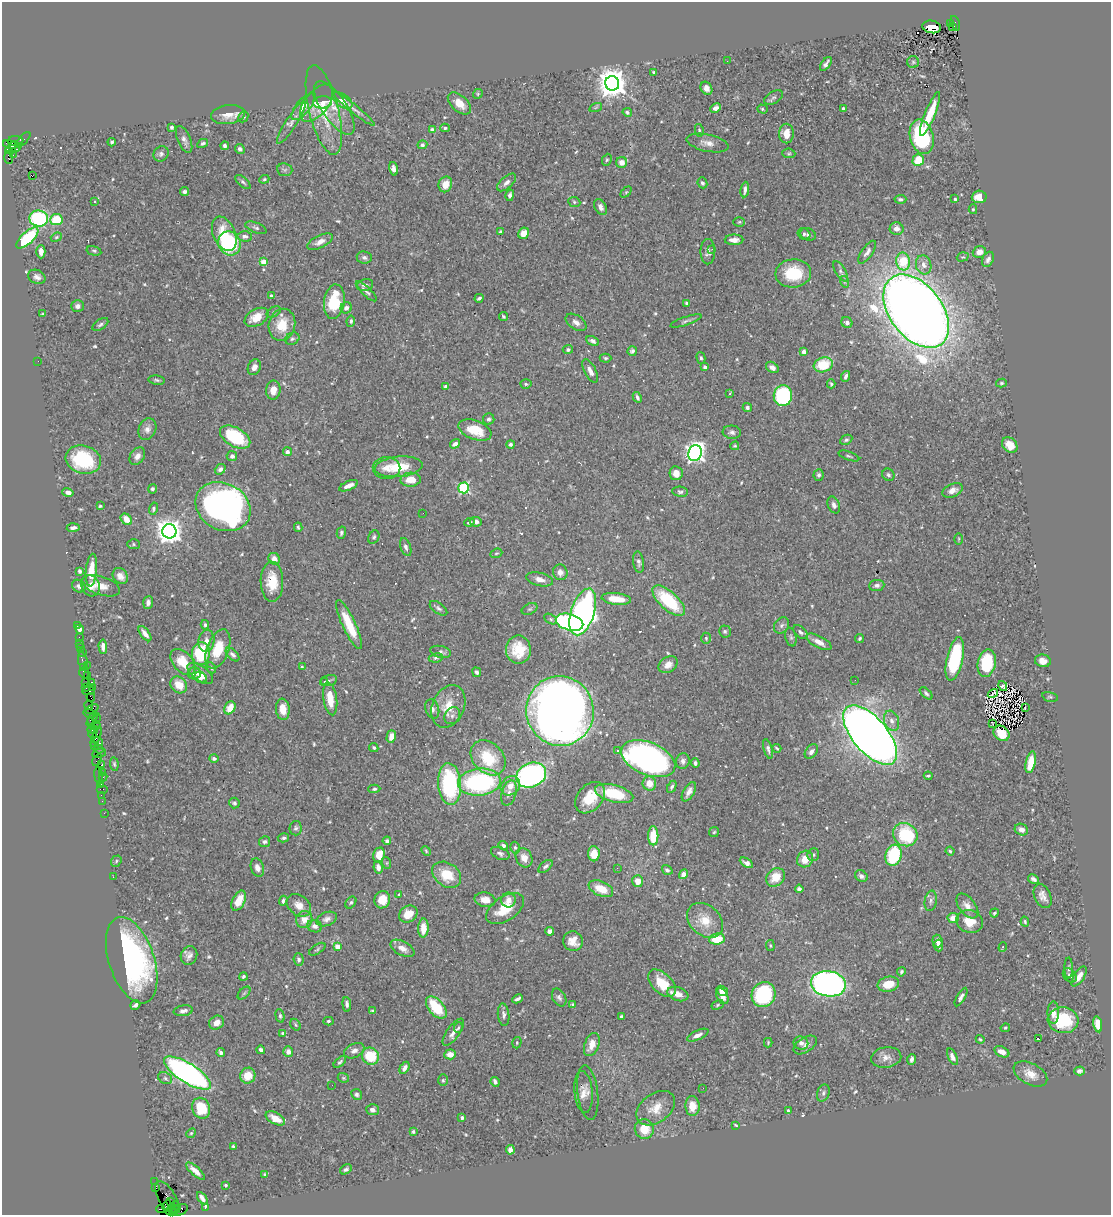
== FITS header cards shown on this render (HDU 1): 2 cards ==
NAXIS1  =                 1109
NAXIS2  =                 1213

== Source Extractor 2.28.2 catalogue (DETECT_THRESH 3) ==
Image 1109 x 1213 px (HDU 1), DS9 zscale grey, 1 PNG px = 1 image px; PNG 1113 x 1217 px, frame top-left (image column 1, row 1213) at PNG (2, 2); each listed source drawn as its Kron ellipse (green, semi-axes under 4 px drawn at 4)
Background 0.614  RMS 0.019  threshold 0.0556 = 3 sigma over >= 5 px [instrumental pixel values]
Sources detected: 604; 1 with non-positive FLUX_AUTO (blend fragments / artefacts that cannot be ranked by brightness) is neither listed nor drawn; of the other 603, the 500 brightest by FLUX_AUTO listed and drawn (103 fainter detections omitted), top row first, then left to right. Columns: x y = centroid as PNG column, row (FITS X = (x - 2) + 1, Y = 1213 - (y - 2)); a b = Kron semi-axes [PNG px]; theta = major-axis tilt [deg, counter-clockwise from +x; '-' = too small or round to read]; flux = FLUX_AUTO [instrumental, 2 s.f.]
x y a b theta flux
955 23 8 3 -74 310
950 24 3 3 - 87
932 27 9 6 -10 11
953 27 3 3 - 58
727 61 2 2 - 2.1
913 62 6 6 - 2.5
826 64 8 3 55 4.2
654 72 4 3 - 2.5
612 83 7 7 - 2100
706 88 7 5 -57 8.9
478 94 5 4 - 1.7
774 97 10 6 29 3.3
342 100 11 6 -35 8.3
323 102 9 6 6 11
317 103 22 11 51 13
459 103 14 8 -42 16
303 107 16 7 51 11
596 107 6 4 20 1.6
334 108 31 12 -56 22
716 108 6 4 25 5
843 108 3 3 - 2.5
354 109 26 3 -39 5.9
762 109 5 4 - 2
324 110 46 15 -76 46
627 112 5 4 - 2.3
930 114 23 5 68 31
228 115 17 9 7 13
243 117 6 4 64 2
291 122 25 5 57 8.1
172 127 4 4 - 2.9
445 128 5 3 - 2.3
432 130 4 4 - 4.1
699 130 6 4 -81 2
786 133 10 7 89 15
922 137 17 11 -75 110
184 139 14 6 -66 5.6
23 140 9 3 47 44
15 141 8 5 2 200
112 142 4 3 - 2.3
203 143 5 4 - 2.4
708 143 21 8 -12 10
10 144 7 4 -12 130
422 145 5 4 - 3.3
15 146 6 5 - 300
225 146 4 3 - 3.6
10 149 6 3 16 160
240 149 5 4 - 3.2
789 153 6 4 -6 1.8
161 154 8 7 - 4.4
13 155 2 2 - 7.2
9 157 6 3 -86 50
607 160 6 4 66 2
918 160 6 5 - 28
622 162 5 5 - 9.9
393 169 7 4 -75 4.7
285 170 7 6 - 2.8
32 176 3 2 - 1.8
264 179 5 4 - 1.7
243 182 9 4 -41 2.8
507 182 11 6 42 5.1
702 183 5 4 - 2.9
445 184 8 6 69 14
745 190 8 4 83 4.7
185 192 4 3 - 2.9
626 192 6 4 46 1.5
510 195 6 4 77 3.2
979 197 7 6 - 19
900 199 6 4 2 2.9
955 199 3 3 - 1.8
95 202 3 3 - 1.9
574 202 6 5 - 2
600 207 8 5 -62 6
973 209 5 4 - 1.5
39 219 9 8 - 120
56 219 6 5 - 37
739 222 6 5 - 1.9
256 228 11 5 -21 3.3
897 229 7 6 - 8.7
500 231 4 3 - 1.6
524 233 6 5 - 13
224 234 18 11 -67 29
804 234 6 5 - 2.8
808 234 8 6 -25 3.9
245 236 7 5 -3 5
56 237 6 4 22 1.7
27 238 14 6 43 79
734 240 9 5 -1 8.2
320 242 14 6 26 8
230 243 12 11 - 100
712 249 2 2 - 3.3
94 251 7 4 -14 2.2
41 252 7 4 90 7.1
708 252 12 7 -90 6.3
867 252 13 5 55 5.3
979 252 7 5 20 9.5
364 257 7 6 - 4
963 257 6 4 18 1.7
988 259 8 5 63 4.6
903 261 9 7 -80 42
264 262 4 4 - 14
924 265 10 7 -75 8.3
841 271 11 5 -59 3.9
793 273 18 14 6 53
37 277 9 7 -24 5.1
845 282 6 4 -72 1.9
365 285 8 6 11 4.5
366 291 14 4 -44 4.5
271 296 3 3 - 4.8
479 298 4 3 - 2.6
334 302 17 10 81 58
686 303 4 3 - 2.2
77 306 6 6 - 4
346 308 6 5 - 6
916 311 41 26 -53 3000
274 312 7 5 29 2.3
43 314 4 2 - 1.6
503 316 5 3 - 2.1
256 317 13 8 31 19
351 321 5 4 - 2.1
686 321 16 3 19 3.5
576 322 12 7 -33 6.7
847 323 6 5 - 6.6
100 324 9 5 33 3.2
282 325 16 13 77 32
292 339 7 6 - 3.1
593 341 7 4 -26 3.7
568 350 5 4 - 2.8
632 351 5 4 - 3.1
804 352 4 4 - 10
605 358 6 4 -1 2.1
701 358 6 4 -75 2.7
38 361 2 2 - 2.9
823 365 10 7 19 43
254 367 8 6 66 8.1
705 367 4 3 - 3.8
772 367 7 5 -35 5.7
590 371 13 5 -63 7.9
846 376 5 4 - 3.3
157 380 8 4 -7 2.5
1001 383 5 4 - 1.8
526 384 5 4 - 2
831 384 4 3 - 1.9
446 387 4 3 - 6.4
273 390 9 7 81 12
730 394 3 3 - 2.6
783 396 10 9 - 130
637 397 6 3 -63 2.8
747 407 4 4 - 3.1
489 419 5 5 - 3.3
147 429 11 8 66 7.1
475 430 17 9 -20 31
732 432 9 6 -4 4.2
235 437 16 9 -30 81
846 440 6 4 26 2.3
455 444 5 4 - 4.9
510 444 4 4 - 2.6
1010 445 9 6 -46 13
735 446 4 3 - 1.5
287 452 4 4 - 5.7
695 453 8 6 70 630
137 456 9 7 57 6.6
232 456 5 5 - 3.7
849 456 11 3 -19 2.1
83 460 18 14 -16 77
399 467 24 10 5 38
387 468 14 11 -1 12
220 469 6 4 39 4.6
676 473 7 6 - 11
819 475 6 5 - 2.9
888 475 6 5 - 3.2
411 480 10 7 3 19
349 486 10 4 23 8.2
464 488 5 5 - 140
152 489 4 4 - 2.4
952 490 11 6 21 8.1
68 492 6 4 -15 4.8
680 492 8 5 -7 2.8
834 505 9 5 -67 4.6
100 506 3 3 - 1.5
223 507 29 23 -29 550
153 509 6 4 76 2.6
423 513 2 2 - 1.8
126 519 6 5 - 12
469 522 5 3 - 2.1
476 522 6 5 - 5
298 527 4 3 - 1.8
73 528 6 3 5 3.7
169 531 7 7 - 1400
341 533 6 4 75 2.6
374 537 7 5 62 2.8
959 539 6 4 89 1.5
133 544 6 5 - 1.8
406 547 9 5 -70 3.8
496 553 6 4 19 1.7
274 559 6 5 - 7.8
639 562 11 5 -81 4
91 570 16 5 85 23
80 571 4 3 - 2.9
560 572 8 7 - 6.8
120 576 9 7 -50 8.3
540 579 14 6 -14 9.1
272 582 20 11 -89 29
877 585 8 5 6 3.9
79 586 7 6 - 4.3
91 586 11 9 -65 9
101 586 20 9 -18 15
616 599 15 6 -6 25
669 601 20 9 -42 73
148 602 6 5 - 4.3
438 608 10 5 -35 3.4
530 609 8 5 26 2.4
583 612 24 11 72 460
551 619 7 4 -29 2.3
570 622 14 8 -15 250
205 625 5 3 - 2.4
349 625 27 6 -65 37
782 625 9 7 53 3.8
77 626 3 2 - 6.5
80 629 4 4 - 7.8
725 631 6 6 - 2.5
800 632 8 5 -43 3.7
145 634 9 4 -52 7.5
79 637 2 2 - 13
791 637 9 5 -76 2.9
706 638 5 4 - 1.7
860 638 4 3 - 2.1
206 641 11 8 81 8.8
819 642 14 5 -28 11
80 643 3 2 - 14
80 647 4 3 - 52
103 647 7 3 -88 5.1
218 649 20 11 69 36
518 650 14 12 -90 31
83 652 3 2 - 7.5
441 652 10 5 -13 4.6
201 654 11 9 85 72
233 654 8 5 -44 4.1
436 658 7 4 8 2.6
955 659 22 8 77 100
83 661 9 5 -76 140
1043 661 8 6 -11 8.8
183 662 15 9 -49 29
987 663 14 9 78 75
87 665 2 2 - 180
668 665 10 7 35 11
83 667 2 2 - 23
302 667 4 3 - 1.5
211 668 6 3 -63 1.6
477 672 5 4 - 2.9
84 673 6 4 -73 65
194 673 6 6 - 4.6
200 673 15 7 -36 15
87 676 3 2 - 31
201 678 6 5 - 5.7
855 680 2 2 - 2.2
328 681 9 5 14 2.8
92 682 3 2 - 72
325 682 3 3 - 3.9
85 683 3 2 - 25
179 685 9 7 -46 20
1003 686 5 4 - 4.2
86 688 4 3 - 22
93 688 4 2 - 52
89 691 6 3 -2 44
926 693 8 4 -43 2.7
993 694 5 2 - 1.8
91 697 4 2 - 80
1050 697 8 4 -13 2.2
330 699 16 7 -82 22
89 705 5 3 - 46
448 706 22 16 67 28
230 708 7 5 59 19
1025 708 3 2 - 1.5
92 709 7 4 24 88
283 709 10 7 -85 17
432 709 10 6 -72 5
560 711 35 33 -75 1500
90 713 6 3 -16 62
452 716 9 7 57 4.9
93 718 7 4 65 180
96 718 5 3 - 89
891 721 10 7 -70 7.5
91 723 5 2 - 120
993 724 3 2 - 1.8
96 725 5 3 - 79
93 730 5 3 - 83
1001 733 8 7 - 21
92 734 4 3 - 33
870 735 36 17 -49 1900
96 736 11 3 69 140
391 736 6 4 75 9.5
98 741 5 4 - 150
95 746 4 2 - 25
374 748 5 4 - 2.3
777 748 4 2 - 1.8
99 749 4 2 - 11
768 749 10 4 -73 3.8
617 751 3 3 - 4.6
811 752 8 5 53 5.4
99 753 7 4 11 51
214 758 5 4 - 3.1
488 758 20 15 -45 55
648 759 28 16 -23 460
97 760 6 3 60 29
683 761 8 6 77 4.8
1031 762 11 5 78 26
695 763 5 4 - 3
114 764 7 4 -84 1.9
102 765 3 3 - 51
103 772 4 2 - 27
531 775 15 12 23 320
99 776 8 3 -80 67
928 776 4 2 - 1.6
103 777 4 2 - 11
479 782 21 13 5 200
649 783 7 6 - 15
100 784 3 2 - 39
450 784 21 11 -86 150
510 786 10 8 46 12
672 787 6 4 64 2.6
102 789 6 2 0 54
374 789 6 4 3 2.2
689 792 11 5 60 7.7
509 793 13 7 74 7.1
614 794 19 8 -15 51
101 795 2 2 - 14
590 798 18 12 50 31
102 801 2 2 - 16
234 803 5 5 - 2.6
104 813 2 2 - 13
296 828 7 6 - 3
1021 830 7 5 -26 5.5
714 832 5 4 - 1.7
905 835 12 11 - 78
653 836 9 5 -90 39
283 838 6 4 15 2.6
387 841 4 4 - 3
265 842 5 5 - 3.2
503 845 5 4 - 3.6
515 848 6 4 -74 2.1
426 851 5 4 - 1.5
950 851 4 4 - 1.7
500 853 10 6 -25 4.2
594 854 7 6 - 19
379 855 7 6 - 20
813 855 6 5 - 2.4
894 855 11 8 72 78
524 858 10 8 -63 12
805 859 8 7 - 17
116 861 6 5 - 1.9
387 863 6 4 -72 1.6
746 863 7 4 -32 4.2
546 866 8 4 40 3.4
378 867 6 4 -81 7.7
257 868 9 6 -71 6.8
617 868 2 2 - 65
667 870 5 4 - 3.2
684 874 5 4 - 8.5
447 875 16 11 -35 32
861 876 7 5 -35 4.3
113 877 2 2 - 11
776 877 10 8 41 20
1033 879 5 4 - 3.5
638 881 6 5 - 12
601 889 13 7 -23 24
799 889 4 4 - 3.1
399 895 4 3 - 2.1
1043 896 13 8 -65 8.2
382 900 9 7 71 20
485 900 10 7 -10 12
508 900 7 7 - 10
239 901 11 6 63 22
283 901 5 3 - 2.2
931 901 10 6 81 4
351 903 6 4 50 2.5
299 905 13 9 -37 12
967 906 14 8 -52 9.6
505 909 21 12 34 33
994 913 4 4 - 2.3
408 914 10 8 32 16
953 918 5 5 - 13
304 919 8 8 - 13
327 919 11 6 20 5.7
705 920 20 15 -42 26
969 921 14 11 -17 21
1025 922 5 3 - 1.5
315 926 7 6 - 4.6
423 928 9 5 88 18
550 931 4 4 - 5
717 939 8 5 8 33
573 941 10 9 - 15
937 941 6 5 - 7.5
770 945 5 4 - 1.6
938 946 6 4 -85 4.9
338 947 4 4 - 15
1003 947 5 3 - 2.7
402 948 13 7 -28 10
317 949 9 4 33 2.5
189 956 9 8 - 6.5
132 960 45 22 -72 270
299 960 6 5 - 3.3
1069 968 10 4 90 2.4
901 972 5 4 - 2.3
1070 975 8 6 -45 4.6
1079 976 11 5 57 9.6
243 977 4 3 - 2.3
662 983 17 10 -45 29
828 984 17 12 -9 570
888 984 11 7 14 20
722 991 6 4 -33 7.2
244 993 8 4 45 2.2
678 994 11 6 -19 13
763 994 13 11 60 130
722 996 8 5 -61 12
559 997 9 6 -61 3.9
961 997 10 4 60 3.9
518 999 5 3 - 3.5
347 1004 7 4 -84 3.9
135 1005 5 3 - 3.8
573 1005 4 3 - 2.2
717 1005 6 4 29 1.8
436 1008 13 7 -48 54
373 1010 4 3 - 1.8
183 1011 10 5 8 4.3
1053 1013 11 6 90 8.3
504 1015 11 5 -85 4.4
280 1016 7 4 -76 2.3
621 1016 3 3 - 1.6
1063 1020 15 13 -5 59
328 1021 5 4 - 2.1
217 1023 8 6 33 10
1098 1024 8 4 -79 17
295 1025 6 4 -58 2.1
458 1028 5 4 - 1.9
1005 1028 5 4 - 1.6
453 1032 16 6 55 8.3
283 1033 3 3 - 3.4
698 1035 11 4 25 5.8
980 1039 4 3 - 1.6
1039 1039 3 2 - 8.3
517 1043 6 4 72 1.6
768 1043 5 4 - 1.5
801 1043 7 6 - 4.3
592 1044 12 7 69 17
805 1045 13 7 33 6.6
261 1050 4 3 - 3.3
354 1051 11 7 25 5.6
221 1052 4 4 - 3.6
288 1052 5 5 - 6.4
1002 1052 8 5 -25 8.3
450 1054 6 5 - 11
371 1056 9 8 - 43
886 1057 15 10 9 9.4
952 1057 9 4 -65 7
912 1059 5 4 - 4.2
340 1062 7 3 41 2.4
404 1068 6 4 61 5.5
1079 1071 5 4 - 3.2
187 1073 27 9 -32 440
1030 1074 18 10 -28 15
248 1076 8 7 - 21
165 1078 7 5 -29 2.9
343 1078 6 4 -21 1.8
443 1080 6 5 - 2
495 1082 5 4 - 4.9
332 1085 2 2 - 16
703 1088 2 2 - 1.6
583 1092 21 9 -84 13
588 1093 27 10 -83 11
823 1093 9 6 72 3.8
357 1094 5 5 - 3
692 1106 10 7 -87 16
201 1108 11 8 -68 35
656 1108 22 14 37 21
372 1110 6 5 - 4.8
788 1111 4 3 - 2
275 1118 11 5 -28 16
462 1118 3 3 - 4.3
736 1125 4 2 - 1.7
644 1129 10 9 - 23
413 1131 4 3 - 2
191 1133 5 4 - 1.6
233 1146 4 3 - 1.7
510 1150 4 4 - 5.8
346 1169 6 4 32 2.9
195 1171 12 4 -41 8.9
265 1174 3 3 - 1.8
155 1182 2 2 - 6.6
226 1185 3 2 - 1.6
156 1187 4 2 - 24
167 1197 18 8 -59 310
202 1198 7 3 -57 5.1
170 1202 3 3 - 200
167 1205 5 3 - 410
176 1206 3 3 - 230
205 1208 3 3 - 11
161 1209 4 3 - 45
171 1210 5 2 - 11
175 1210 6 3 42 28
180 1210 8 5 24 110
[103 fainter detections neither listed nor drawn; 1 non-positive-flux detection neither listed nor drawn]